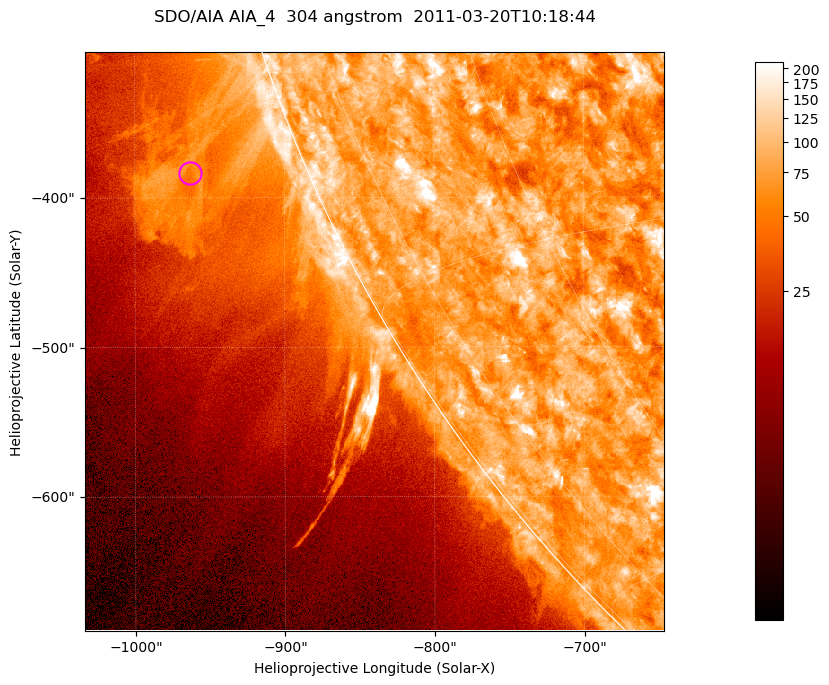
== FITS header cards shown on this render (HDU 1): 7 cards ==
TELESCOP= 'SDO/AIA '           / For AIA: SDO/AIA
INSTRUME= 'AIA_4   '           / For AIA: AIA_ATA1, AIA_ATA2, AIA_ATA3 or AIA_AT
WAVELNTH=                  304 / [angstrom] Wavelength
WAVEUNIT= 'angstrom'           / Wavelength unit: angstrom
DATE-OBS= '2011-03-20T10:18:44.123' / [ISO] Date when observation started; ISO 8
CTYPE1  = 'HPLN-TAN'           / CTYPE1; Typically HPLN
CTYPE2  = 'HPLT-TAN'           / CTYPE2; Typically HPLT

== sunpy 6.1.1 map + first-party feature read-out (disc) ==
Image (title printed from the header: SDO/AIA AIA_4  304 angstrom  2011-03-20T10:18:44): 645 x 645 px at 0.6 arcsec/px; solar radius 964 arcsec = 1606 px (partial field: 2.2% of the solar disc is inside the frame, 44% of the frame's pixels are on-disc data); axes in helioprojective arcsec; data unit not stated in the header (colour bar unlabelled)
Orientation: roll -0.132 deg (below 1 deg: not rotated)
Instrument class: DISC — disc imager (sunpy class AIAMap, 304 A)
Bright regions (active regions / flare kernels): reference = the on-disc median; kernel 5 px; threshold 5 sigma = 116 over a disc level ~74.1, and >= 1.15x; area >= 416 px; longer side >= 8 px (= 4.8 arcsec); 0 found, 0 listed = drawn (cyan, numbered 1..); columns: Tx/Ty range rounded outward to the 2 arcsec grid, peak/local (2 s.f.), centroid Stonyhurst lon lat
Off-limb structures (1.02-1.3 R_sun): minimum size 208 px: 7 found; the strongest spans PA ~110..115 deg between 1.02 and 1.13 R_sun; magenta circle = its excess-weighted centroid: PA ~110 deg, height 1.08 R_sun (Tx ~-964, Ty ~-384 arcsec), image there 2.1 x the reference